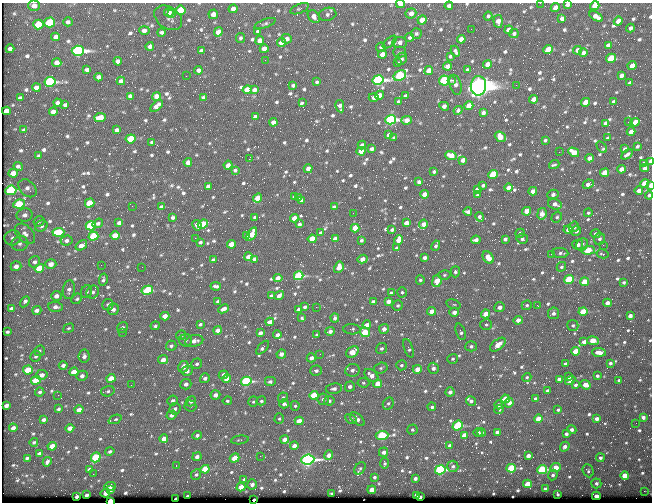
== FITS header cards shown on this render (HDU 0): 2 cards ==
NAXIS1  =                  650 / Width of table row in bytes
NAXIS2  =                  500 / Number of rows in table

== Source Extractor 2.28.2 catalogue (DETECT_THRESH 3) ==
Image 650 x 500 px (HDU 0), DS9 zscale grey, 1 PNG px = 1 image px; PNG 654 x 504 px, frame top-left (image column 1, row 500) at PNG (2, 3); each listed source drawn as its Kron ellipse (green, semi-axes under 4 px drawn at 4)
Background 357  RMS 1.4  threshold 4.23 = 3 sigma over >= 5 px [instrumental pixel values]
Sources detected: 837; of the 837, the 500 brightest by FLUX_AUTO listed and drawn (337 fainter detections omitted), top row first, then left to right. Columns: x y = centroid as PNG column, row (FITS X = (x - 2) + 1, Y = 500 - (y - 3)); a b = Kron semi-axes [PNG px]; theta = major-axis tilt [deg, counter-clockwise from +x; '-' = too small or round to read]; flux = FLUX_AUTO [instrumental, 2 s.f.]
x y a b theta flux
540 3 2 2 - 370
400 4 4 3 - 990
567 5 4 3 - 250
34 6 6 5 - 430
449 6 4 4 - 330
595 6 5 4 - 1500
555 8 5 4 - 840
233 9 4 4 - 640
299 9 10 4 23 200
181 10 5 5 - 2700
169 12 5 4 - 990
411 13 5 5 - 680
172 14 3 2 - 470
213 14 5 4 - 730
328 14 9 6 16 340
314 16 7 5 -51 550
488 16 4 4 - 220
596 17 7 4 -32 610
168 18 15 10 -34 420
562 18 4 4 - 300
422 20 5 4 - 920
498 21 6 4 -84 600
618 21 5 4 - 680
50 22 5 5 - 4800
68 22 5 4 - 240
265 24 11 4 22 200
38 25 5 5 - 3500
630 28 4 3 - 340
471 29 2 2 - 160
144 30 5 4 - 320
509 30 4 4 - 890
161 32 4 3 - 210
218 32 5 4 - 860
258 32 4 3 - 260
416 33 5 5 - 190
514 33 4 4 - 220
56 37 4 4 - 510
410 37 4 4 - 210
240 38 5 4 - 190
287 39 5 4 - 370
461 39 4 4 - 840
260 41 4 4 - 810
390 42 8 4 40 180
400 42 7 5 3 470
281 43 4 4 - 840
608 45 4 4 - 310
150 46 4 4 - 320
381 47 5 4 - 160
10 49 4 4 - 320
264 49 4 4 - 780
548 50 5 4 - 3000
577 50 4 4 - 500
78 51 6 5 - 28000
201 51 4 3 - 290
455 51 6 4 -64 250
399 52 6 5 - 160
583 53 4 4 - 410
382 54 4 4 - 560
450 56 4 4 - 180
611 58 5 4 - 4800
401 59 6 5 - 240
265 60 2 2 - 200
118 61 4 4 - 390
57 63 4 4 - 580
398 63 4 3 - 160
487 64 4 4 - 670
448 66 5 4 - 700
632 66 4 4 - 840
87 70 4 4 - 300
198 70 4 4 - 320
467 70 4 3 - 250
429 71 4 4 - 1200
400 75 7 5 30 9600
621 75 4 4 - 390
186 76 2 2 - 210
99 77 4 4 - 460
378 80 5 5 - 23000
444 80 5 4 - 11000
451 80 2 2 - 1000
121 81 4 4 - 410
50 82 5 5 - 14000
317 82 3 3 - 170
630 83 4 3 - 350
293 85 3 3 - 180
456 85 10 5 -74 420
516 85 2 2 - 270
478 86 10 7 83 120000
36 87 4 4 - 490
247 90 4 4 - 2000
254 90 4 4 - 390
379 95 4 4 - 490
130 96 4 4 - 320
156 96 4 4 - 640
405 96 4 3 - 250
203 97 3 3 - 160
374 97 5 4 - 450
20 98 4 4 - 260
534 99 4 4 - 560
398 101 3 3 - 170
585 102 4 4 - 1400
614 102 4 3 - 220
58 103 4 4 - 400
303 103 4 3 - 660
65 105 4 3 - 200
157 106 7 4 41 600
340 106 6 4 -78 370
444 106 5 4 - 430
469 106 4 4 - 1400
458 110 5 4 - 270
6 111 4 4 - 900
53 112 4 4 - 610
483 113 4 4 - 330
255 117 4 4 - 350
100 118 6 4 7 1900
391 120 5 4 - 21000
407 120 5 4 - 770
273 122 4 4 - 610
628 122 2 2 - 320
635 122 4 4 - 1500
605 123 4 3 - 280
24 130 3 3 - 170
117 130 4 4 - 320
631 132 4 4 - 650
389 135 4 3 - 430
500 137 6 4 -40 1300
393 138 4 3 - 160
607 138 3 3 - 170
131 139 5 4 - 3700
545 140 4 3 - 160
152 142 4 3 - 200
362 145 4 4 - 310
637 146 4 3 - 160
602 147 6 3 -55 170
372 149 4 3 - 310
625 149 4 3 - 290
361 151 4 4 - 1000
559 152 2 2 - 340
574 152 5 4 - 1500
627 154 6 3 36 300
39 156 3 3 - 160
451 156 6 4 -19 1200
589 158 4 4 - 620
249 159 3 2 - 1200
463 160 4 4 - 570
650 161 4 3 - 740
188 162 4 4 - 720
554 164 5 3 - 180
644 164 4 4 - 390
228 165 4 3 - 480
18 166 5 3 - 270
644 168 4 4 - 390
308 169 4 4 - 700
621 169 4 4 - 680
235 170 4 3 - 200
434 172 4 3 - 190
13 173 5 4 - 1300
605 173 4 4 - 2100
493 174 5 4 - 3600
419 182 4 3 - 230
645 183 4 4 - 2300
588 184 6 4 26 490
483 185 3 3 - 170
650 185 4 2 - 970
208 186 4 4 - 410
27 188 10 7 -44 440
508 188 4 4 - 820
477 189 4 3 - 300
11 190 5 4 - 9400
533 191 4 4 - 680
639 191 4 4 - 580
424 194 4 4 - 690
553 194 6 4 17 320
478 195 4 3 - 280
649 195 4 4 - 230
295 196 4 3 - 240
258 198 5 4 - 1700
298 198 4 4 - 330
302 201 4 4 - 250
90 203 5 4 - 2600
19 204 6 4 7 5200
555 204 7 5 -17 470
132 206 2 2 - 180
161 207 4 3 - 200
334 207 4 4 - 320
527 211 4 4 - 1200
468 212 4 3 - 290
353 213 2 2 - 190
588 213 4 4 - 160
542 214 6 4 81 730
25 215 8 6 11 480
173 217 3 3 - 210
255 217 3 3 - 190
480 217 5 3 - 230
557 217 6 5 - 190
294 218 4 4 - 980
39 221 6 5 - 160
98 223 5 4 - 250
119 223 4 3 - 320
406 223 4 4 - 790
203 224 5 4 - 2600
299 224 4 3 - 250
423 224 4 4 - 610
197 225 5 3 - 480
41 226 6 5 - 280
91 226 5 4 - 6800
574 227 5 5 - 340
355 228 4 4 - 1800
568 229 4 4 - 690
392 230 4 3 - 210
576 231 5 4 - 470
58 232 6 4 4 3700
321 233 4 3 - 320
520 233 4 4 - 260
25 234 12 8 -45 590
252 234 7 4 56 1700
596 234 5 4 - 290
247 235 3 3 - 230
93 236 5 4 - 4700
115 236 4 4 - 1800
13 238 8 7 - 420
195 238 3 2 - 290
312 239 4 4 - 2200
335 239 4 4 - 780
505 239 4 3 - 270
522 239 6 5 - 250
599 239 6 5 - 280
361 240 3 3 - 160
398 240 5 4 - 1100
476 240 5 3 - 390
66 241 6 5 - 370
200 242 3 3 - 210
20 244 8 7 - 370
231 244 4 4 - 1400
582 244 7 5 57 260
81 245 6 4 36 710
578 245 5 5 - 390
603 245 2 2 - 450
436 246 5 3 - 220
397 248 4 3 - 230
588 250 7 4 3 2500
560 253 8 5 -7 270
551 254 2 2 - 1100
602 254 6 3 -12 170
248 257 4 4 - 800
488 257 7 5 -54 970
424 258 4 3 - 330
254 259 4 4 - 460
363 259 5 4 - 640
213 260 4 3 - 230
34 262 6 5 - 310
51 264 5 5 - 740
101 265 2 2 - 320
16 266 5 5 - 550
142 267 2 2 - 200
339 267 6 4 61 740
561 267 5 4 - 200
39 268 5 4 - 2700
455 272 5 4 - 240
444 275 6 5 - 170
299 276 5 4 - 8700
278 278 4 4 - 670
569 279 5 4 - 4400
103 280 6 4 78 210
420 280 4 4 - 190
437 281 6 4 82 1600
585 282 4 4 - 2400
624 282 3 3 - 160
216 286 5 3 - 250
69 290 9 6 81 380
147 290 6 4 12 5400
86 292 6 5 - 200
93 292 7 6 - 280
402 292 5 4 - 160
391 293 4 3 - 220
56 296 5 4 - 510
271 296 3 3 - 170
279 296 5 3 - 410
77 299 6 4 44 170
218 301 4 3 - 230
388 301 4 4 - 620
25 302 6 3 57 340
373 302 4 3 - 280
607 303 4 4 - 640
108 304 5 5 - 210
454 304 7 4 -16 190
398 305 5 5 - 170
527 305 5 4 - 180
538 306 3 2 - 470
56 307 7 5 -4 410
305 307 3 3 - 200
316 307 2 2 - 720
500 307 5 5 - 500
11 308 4 3 - 230
113 309 6 5 - 350
223 309 5 4 - 510
298 309 4 3 - 240
37 310 4 4 - 450
432 311 4 4 - 990
583 311 4 4 - 3200
454 312 5 4 - 560
553 313 6 5 - 320
486 314 4 4 - 1300
165 316 4 4 - 890
630 316 4 3 - 450
302 318 4 3 - 160
335 318 4 4 - 240
518 320 4 4 - 680
270 322 4 4 - 590
200 324 4 3 - 190
367 325 4 4 - 450
486 325 6 5 - 180
573 325 5 5 - 210
155 326 5 4 - 180
123 327 6 5 - 220
69 328 5 4 - 160
352 329 8 5 -3 190
384 329 5 5 - 550
217 330 4 4 - 470
330 331 5 4 - 440
7 332 3 3 - 160
123 332 2 2 - 400
365 332 5 5 - 4000
461 332 8 4 -70 280
260 333 4 4 - 460
181 335 5 5 - 240
277 335 4 4 - 460
317 335 4 4 - 200
186 340 6 6 - 260
194 341 9 5 12 630
593 341 6 4 -9 1700
584 342 4 4 - 600
498 345 9 5 38 1000
171 346 5 5 - 260
471 346 5 5 - 240
263 348 8 4 48 360
381 348 6 5 - 260
408 348 10 4 -71 300
40 351 6 5 - 160
575 351 4 4 - 1600
352 352 7 5 36 1800
599 352 7 4 -5 710
281 354 5 4 - 540
320 354 3 2 - 180
36 356 5 5 - 210
84 356 6 5 - 380
311 358 4 4 - 490
453 359 5 5 - 190
163 360 5 4 - 820
610 363 4 3 - 180
197 364 5 5 - 220
565 364 4 3 - 320
63 365 4 4 - 350
401 365 5 5 - 200
183 367 6 5 - 650
381 368 7 5 16 210
433 368 5 5 - 420
417 369 4 4 - 1100
28 370 5 4 - 3400
352 370 7 6 - 480
187 371 5 5 - 480
316 371 6 5 - 310
74 372 4 4 - 1500
42 375 6 5 - 580
224 375 5 4 - 450
371 375 8 5 -39 730
82 376 5 5 - 400
597 376 3 3 - 200
527 377 5 4 - 170
569 377 4 3 - 280
111 378 4 4 - 1400
205 378 5 4 - 310
227 379 4 4 - 990
559 379 4 4 - 540
36 380 5 4 - 2000
570 380 5 4 - 330
619 380 3 3 - 190
246 381 5 4 - 12000
270 382 6 5 - 260
363 383 6 4 -6 170
186 384 6 5 - 410
378 384 4 4 - 1600
131 385 2 2 - 180
575 385 3 3 - 200
586 385 5 4 - 1200
350 387 5 4 - 370
334 389 8 5 9 350
108 391 7 5 15 230
547 391 3 3 - 240
40 392 4 4 - 200
450 392 4 4 - 430
58 395 2 2 - 380
215 395 5 4 - 540
314 395 4 4 - 3000
283 397 5 4 - 180
323 399 6 5 - 340
505 399 4 4 - 2200
535 399 4 3 - 350
173 400 5 5 - 280
191 401 5 5 - 350
227 401 4 4 - 170
261 401 5 4 - 190
329 401 5 4 - 220
471 401 5 4 - 300
253 402 5 5 - 160
388 403 6 5 - 210
509 403 5 4 - 640
284 404 5 4 - 310
6 405 4 3 - 370
499 405 4 4 - 340
190 406 6 5 - 170
295 406 5 4 - 160
432 407 4 4 - 220
58 409 4 3 - 210
175 409 6 5 - 330
79 410 4 4 - 790
499 410 4 4 - 190
558 410 3 3 - 180
171 415 5 4 - 360
643 417 4 3 - 330
115 419 7 4 22 180
279 419 5 4 - 170
351 419 6 4 -31 200
357 419 9 5 -42 450
538 419 4 4 - 2000
596 419 4 3 - 460
43 420 4 3 - 270
299 421 4 4 - 1200
636 423 2 2 - 160
458 425 5 4 - 6300
13 428 4 3 - 410
70 428 4 4 - 670
412 430 5 5 - 160
572 430 5 4 - 320
478 432 4 4 - 280
497 432 4 4 - 490
481 433 4 4 - 200
566 434 4 3 - 250
197 435 5 4 - 290
382 435 6 4 6 8900
464 435 4 4 - 1400
164 439 4 4 - 840
285 439 4 4 - 840
240 440 9 4 7 180
34 442 4 4 - 160
450 445 4 4 - 280
52 446 4 4 - 1400
294 446 4 4 - 640
565 447 5 4 - 410
110 451 5 4 - 210
383 452 5 4 - 410
39 454 4 3 - 310
329 455 5 4 - 850
260 456 2 2 - 640
528 456 4 4 - 540
96 457 5 4 - 4400
197 457 4 4 - 380
27 458 4 3 - 180
235 458 5 4 - 1400
600 458 4 4 - 250
308 460 6 5 - 29000
47 462 5 3 - 270
385 463 5 4 - 170
176 466 3 2 - 210
453 466 5 5 - 220
360 468 7 5 56 190
511 468 4 4 - 5600
555 468 5 4 - 1800
89 469 4 3 - 200
205 469 4 4 - 3400
440 470 5 4 - 13000
542 470 5 4 - 8000
588 471 7 5 -66 190
93 474 2 2 - 260
196 475 5 5 - 180
553 475 5 5 - 240
625 475 4 4 - 1900
374 477 4 4 - 190
415 478 4 3 - 330
244 480 4 3 - 180
596 483 5 5 - 260
252 484 5 5 - 400
527 484 4 4 - 2000
110 486 6 4 8 470
241 487 4 4 - 1600
545 489 4 3 - 340
111 490 3 3 - 370
372 490 4 4 - 1300
644 491 2 2 - 1600
105 493 5 4 - 540
332 493 3 3 - 160
557 494 4 3 - 160
87 495 3 3 - 320
416 495 4 3 - 690
77 496 4 3 - 250
187 496 3 3 - 180
596 496 4 4 - 710
420 497 3 3 - 230
176 499 3 3 - 610
254 500 3 3 - 340
110 501 4 3 - 7500
At the frame edge (FLAGS 8, measured only in part): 9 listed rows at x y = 540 3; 400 4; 567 5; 34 6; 595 6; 650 161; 650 185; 649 195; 110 501
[337 fainter detections neither listed nor drawn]